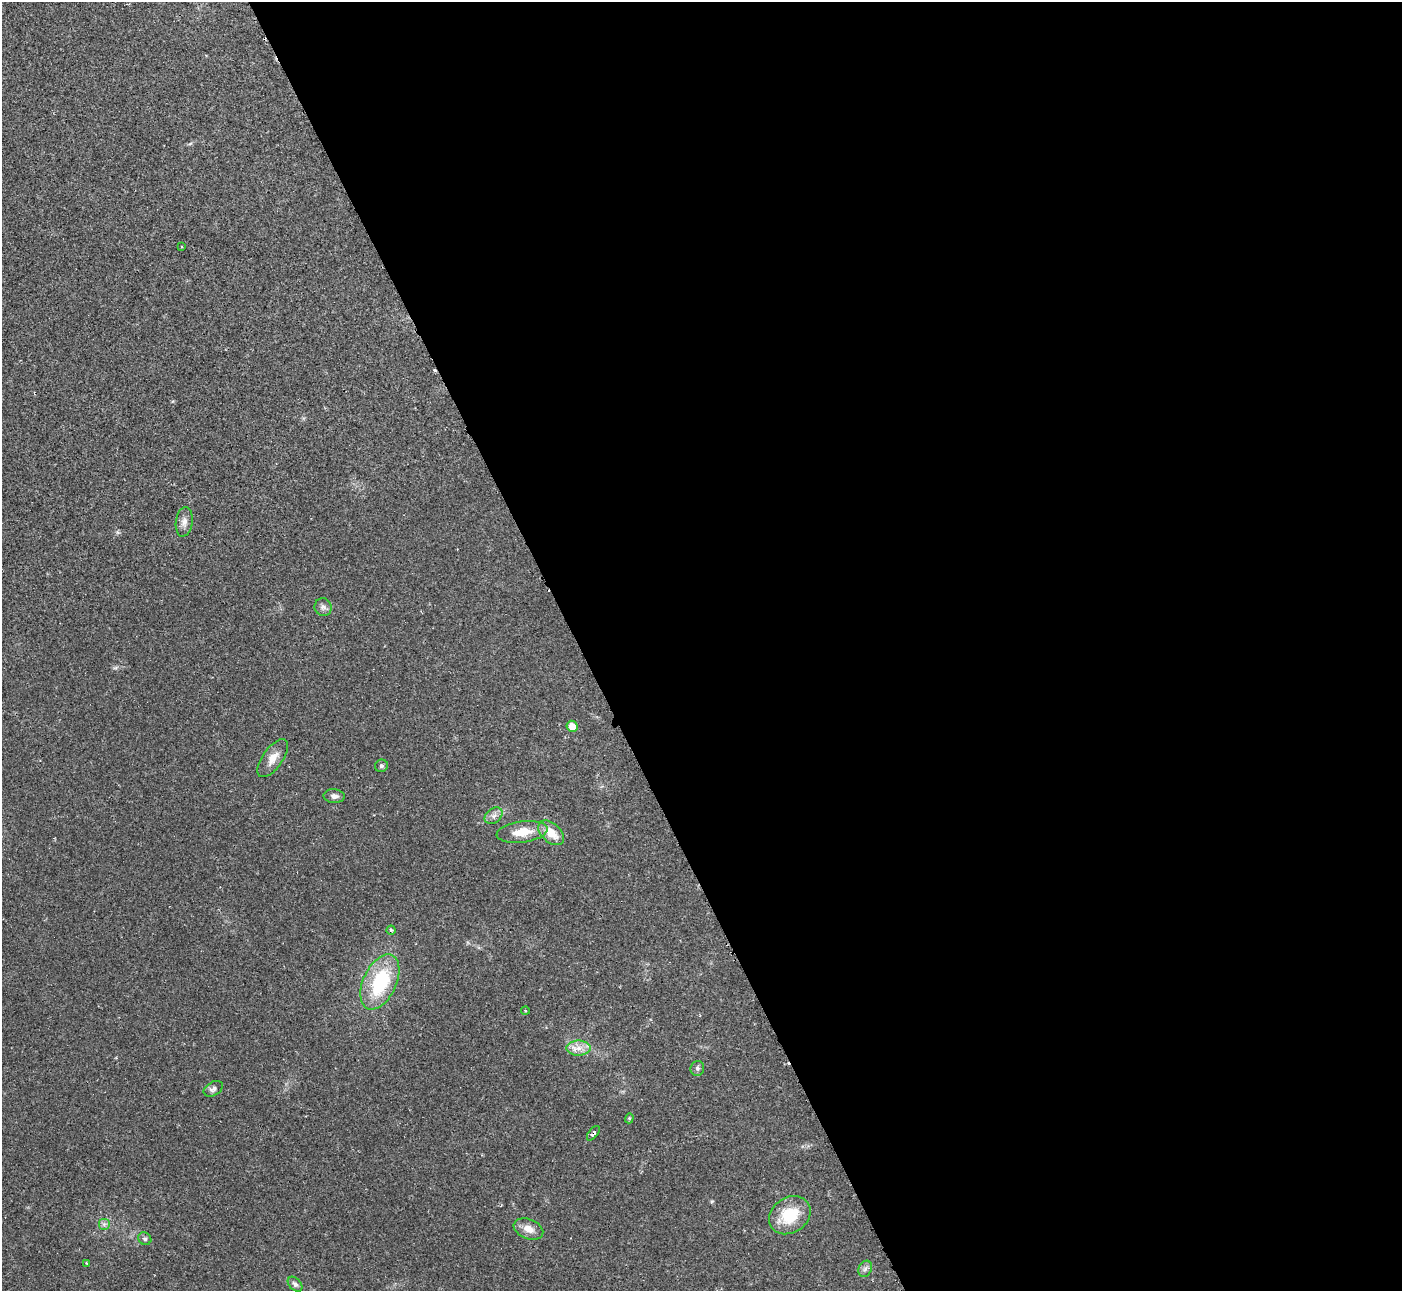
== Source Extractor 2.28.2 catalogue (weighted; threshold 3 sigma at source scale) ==
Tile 8 of 4 x 4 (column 4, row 2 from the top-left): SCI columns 4205-5604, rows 2729-4017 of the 5604 x 5592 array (HDU 1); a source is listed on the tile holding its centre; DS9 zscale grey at full resolution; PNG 1404 x 1293 px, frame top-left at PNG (2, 2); each listed source drawn as its Kron ellipse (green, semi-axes under 4 px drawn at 4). Shown black and unused: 59% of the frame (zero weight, under 2 of 3 exposures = <1% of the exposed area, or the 3 px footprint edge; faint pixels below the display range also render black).
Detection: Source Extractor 2.28.2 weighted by HDU 2 'WHT'; one run over the whole footprint, this tile lists its part. Background 0.0258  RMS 0.0039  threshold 0.0177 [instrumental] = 3 sigma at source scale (4.5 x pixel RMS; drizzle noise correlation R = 1.50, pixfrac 1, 0.05/0.05 arcsec/px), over >= 5 px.
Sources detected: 27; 2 cosmic-ray / hot-pixel residue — neither listed nor drawn; the other 25 listed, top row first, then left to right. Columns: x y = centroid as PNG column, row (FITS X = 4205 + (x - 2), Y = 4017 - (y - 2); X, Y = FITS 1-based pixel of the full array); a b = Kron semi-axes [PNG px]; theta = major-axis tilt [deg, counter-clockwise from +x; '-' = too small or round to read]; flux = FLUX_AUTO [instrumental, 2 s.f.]
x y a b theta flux
181 247 4 2 - 0.34
184 522 15 8 83 2.5
323 607 9 8 - 1.7
572 726 5 5 - 4.5
273 758 22 10 55 4.5
381 766 6 6 - 0.88
334 796 11 7 -5 1.7
494 816 10 7 37 1.8
522 832 25 10 8 8.5
551 833 15 9 -42 6.3
391 930 4 4 - 0.66
380 982 29 16 65 28
525 1010 4 3 - 0.35
578 1048 12 7 0 3.2
697 1068 7 6 - 0.98
213 1089 10 6 31 1.6
629 1118 5 4 - 0.5
593 1133 8 4 50 0.92
790 1215 22 17 34 14
104 1224 6 6 - 1.1
528 1229 15 9 -22 3.9
145 1239 7 6 - 0.91
86 1263 2 2 - 0.32
865 1269 8 6 62 1.3
295 1284 8 6 -46 1.2
Overlapping masked pixels (flux is a lower limit): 1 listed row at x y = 593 1133